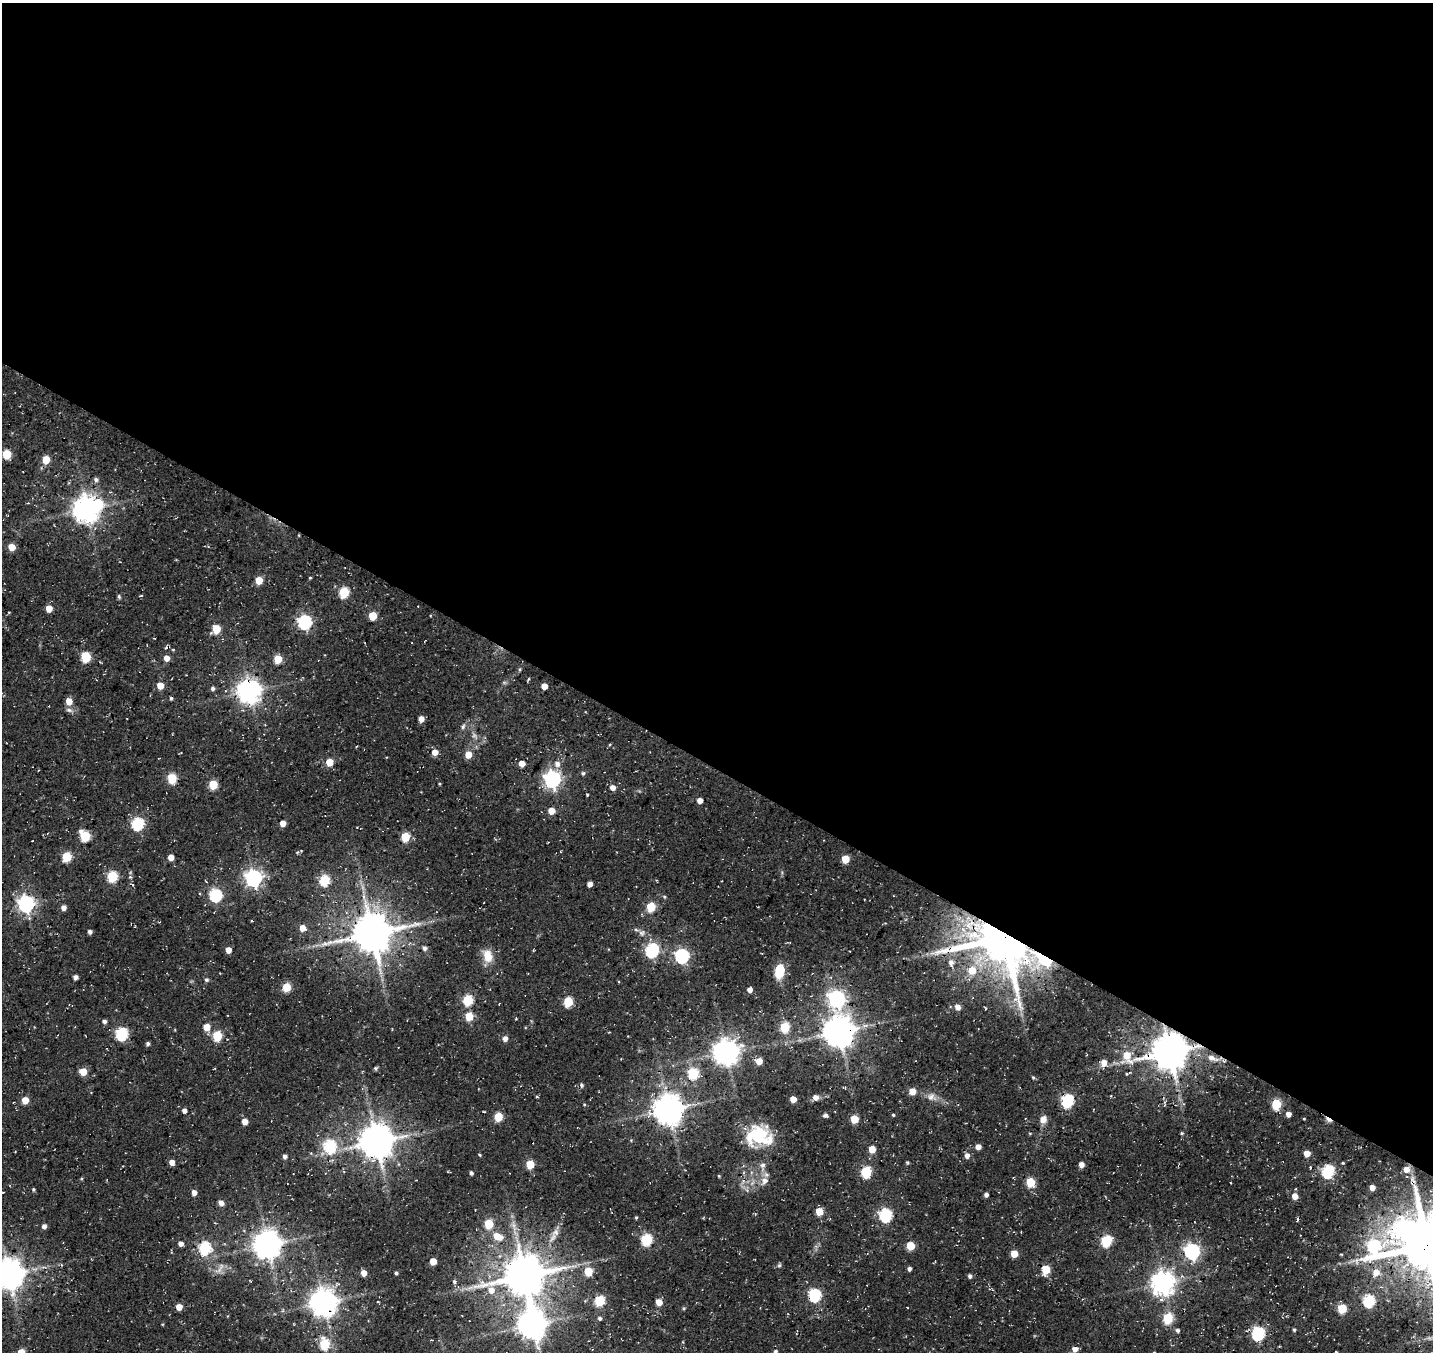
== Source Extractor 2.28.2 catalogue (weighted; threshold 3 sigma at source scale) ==
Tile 3 of 4 x 4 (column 3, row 1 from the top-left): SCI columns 2984-4414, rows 4384-5733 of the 5960 x 5999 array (HDU 1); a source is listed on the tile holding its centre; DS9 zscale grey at full resolution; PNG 1435 x 1354 px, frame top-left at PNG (2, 3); no overlay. Shown black and unused: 57% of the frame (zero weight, under 3 of 4 exposures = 8% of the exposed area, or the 3 px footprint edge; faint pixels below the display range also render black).
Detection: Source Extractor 2.28.2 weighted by HDU 2 'WHT'; one run over the whole footprint, this tile lists its part. Background 0.0281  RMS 0.0035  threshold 0.0157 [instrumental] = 3 sigma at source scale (4.5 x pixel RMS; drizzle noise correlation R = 1.50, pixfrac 1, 0.0396/0.0396 arcsec/px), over >= 5 px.
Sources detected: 205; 1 inside a brighter object's white glare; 3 cosmic-ray / hot-pixel residue — not listed; the other 201 listed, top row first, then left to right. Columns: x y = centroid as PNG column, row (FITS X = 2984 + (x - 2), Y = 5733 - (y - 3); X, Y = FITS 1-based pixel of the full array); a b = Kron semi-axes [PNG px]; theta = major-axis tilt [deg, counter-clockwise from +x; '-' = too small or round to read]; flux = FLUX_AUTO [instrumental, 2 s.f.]
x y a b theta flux
7 454 5 5 - 14
46 460 5 5 - 6.6
96 480 6 6 - 0.99
86 509 8 7 - 400
12 547 5 5 - 5.9
310 578 3 3 - 0.33
259 580 5 5 - 7.4
344 592 6 5 - 21
119 596 6 4 -71 0.51
49 608 5 5 - 4.8
373 616 5 5 - 12
305 622 6 6 - 60
216 629 6 5 - 12
86 657 6 5 - 20
278 659 5 5 - 9
520 669 5 3 - 0.39
160 686 5 5 - 5.5
544 686 5 4 - 3.4
213 688 5 4 - 0.86
249 691 8 7 - 320
171 698 4 4 - 0.52
69 701 5 5 - 4.4
421 719 5 4 - 3.5
463 727 7 5 63 0.77
610 745 4 3 - 0.37
435 752 6 6 - 3.1
468 755 6 5 - 4.8
329 762 5 5 - 7.4
522 763 4 4 - 4.2
557 764 8 8 - 1.9
583 773 5 5 - 0.62
172 778 5 5 - 18
552 779 7 6 - 120
213 785 5 5 - 14
613 787 5 5 - 2.2
700 800 4 4 - 2.8
551 811 5 5 - 4.9
283 823 5 4 - 4
138 824 6 6 - 39
85 836 7 5 -55 20
405 837 5 5 - 15
301 851 3 3 - 0.31
67 857 6 5 - 16
171 857 5 4 - 3.1
845 859 5 5 - 9
112 876 6 5 - 26
130 877 5 3 - 0.41
254 878 7 6 - 140
324 880 6 5 - 23
590 884 4 4 - 1.9
133 885 4 3 - 0.43
215 895 6 6 - 43
26 904 7 6 - 120
651 907 5 5 - 16
63 908 5 4 - 2.1
303 928 5 4 - 4
90 932 4 4 - 0.87
372 933 12 11 - 1100
642 933 8 8 - 1.3
1004 938 15 13 -45 2000
330 942 6 6 - 1
424 948 5 5 - 1.1
228 950 5 4 - 3.1
652 950 7 6 - 54
942 951 28 8 15 5.6
488 956 15 10 -76 5.2
682 956 6 6 - 61
1045 959 8 5 -31 85
951 963 10 7 -81 1.8
972 970 7 6 - 6
779 971 13 8 79 9.2
75 977 4 4 - 1.3
206 980 5 5 - 0.63
287 987 5 5 - 14
750 990 4 4 - 2.2
837 999 7 7 - 110
468 1000 6 5 - 22
568 1002 5 5 - 18
957 1007 7 5 -58 2.1
985 1008 4 2 - 0.33
469 1016 5 5 - 11
104 1021 5 4 - 1.1
206 1027 5 5 - 5.3
785 1027 5 5 - 20
839 1032 9 9 - 630
122 1034 6 6 - 40
217 1036 5 5 - 18
505 1039 5 5 - 1.9
148 1044 4 4 - 0.77
726 1052 8 8 - 370
1169 1052 11 10 - 990
1127 1056 10 7 -62 6.6
1212 1058 19 8 -19 3.8
759 1061 5 5 - 4.4
1104 1063 6 5 - 3.1
375 1068 6 4 -19 0.51
83 1071 5 5 - 8.2
693 1073 6 5 - 27
1033 1077 4 4 - 0.39
582 1085 6 4 -88 0.58
912 1091 6 5 - 3.4
537 1096 4 3 - 0.42
815 1097 6 6 - 1.7
931 1097 12 9 -1 2.1
793 1099 5 5 - 3.6
25 1100 5 5 - 5.5
1067 1101 6 6 - 43
584 1104 4 3 - 0.29
1276 1104 6 5 - 18
668 1110 9 8 - 550
184 1111 4 4 - 1.3
1288 1114 4 4 - 2.1
825 1115 5 4 - 0.89
893 1115 4 3 - 0.4
498 1117 5 5 - 12
854 1119 5 5 - 8
1043 1119 8 7 - 2.8
1304 1119 4 2 - 0.26
245 1122 5 4 - 3.2
1182 1133 4 4 - 0.44
759 1136 27 18 -10 17
376 1142 10 9 - 800
330 1146 6 6 - 38
978 1147 5 4 - 2.3
872 1149 5 5 - 5.7
1307 1153 5 5 - 3.8
480 1155 4 3 - 0.38
967 1156 6 5 - 1.7
285 1157 4 4 - 0.94
172 1162 4 4 - 2.7
907 1162 5 3 - 0.4
1343 1163 4 3 - 0.29
530 1164 5 5 - 11
763 1165 7 7 - 1.3
1081 1165 5 4 - 2.2
1406 1169 5 5 - 2.6
1328 1171 6 6 - 45
866 1172 6 5 - 29
471 1173 4 3 - 0.89
719 1176 3 3 - 0.32
765 1181 11 9 42 2.2
1030 1182 5 5 - 15
1372 1188 4 4 - 2.8
34 1189 6 3 -81 0.44
3 1192 3 2 - 0.19
194 1193 5 4 - 2.1
986 1195 4 4 - 1.2
1295 1196 6 5 - 3
221 1203 6 5 - 1.5
819 1211 5 5 - 8.4
885 1215 6 6 - 47
636 1218 4 3 - 0.37
489 1224 5 5 - 15
513 1225 7 4 -71 1
44 1226 4 4 - 1.5
1405 1228 9 8 - 110
555 1232 12 8 35 2
497 1236 12 7 -22 4.9
647 1240 6 5 - 32
1106 1241 6 5 - 30
181 1244 4 4 - 1.8
267 1245 8 8 - 470
1427 1245 16 14 40 2000
910 1246 5 5 - 10
1374 1246 13 10 -62 45
205 1248 6 6 - 41
1192 1251 7 6 - 95
1014 1254 5 5 - 6.2
433 1261 5 4 - 5.9
779 1265 5 4 - 0.59
909 1269 4 4 - 0.96
219 1270 7 5 46 1.2
1046 1270 6 5 - 13
588 1272 5 5 - 11
1376 1272 6 6 - 2.9
364 1273 5 4 - 3.2
396 1273 3 3 - 0.63
9 1274 9 8 - 580
524 1276 13 12 - 1200
970 1276 5 4 - 0.8
454 1282 5 4 - 0.69
1163 1283 8 8 - 280
470 1288 7 4 19 1.1
491 1290 7 6 - 2.9
814 1295 6 6 - 46
599 1301 6 5 - 24
1369 1301 6 6 - 36
659 1302 5 4 - 4.7
323 1303 8 8 - 450
179 1307 5 4 - 4
1342 1309 5 5 - 14
600 1318 5 5 - 0.65
1168 1318 6 5 - 22
532 1325 10 8 -85 450
1178 1330 5 5 - 0.78
1294 1330 4 4 - 0.49
1258 1334 6 6 - 52
324 1344 6 5 - 23
1075 1349 6 5 - 2.4
775 1351 4 3 - 0.58
21 1352 5 5 - 5.2
Overlapping masked pixels (flux is a lower limit): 8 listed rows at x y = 249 691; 372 933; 1004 938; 1045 959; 839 1032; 1169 1052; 1427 1245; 323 1303
Isophote crosses this tile's border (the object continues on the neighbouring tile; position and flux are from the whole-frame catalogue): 3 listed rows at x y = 1427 1245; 9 1274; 21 1352